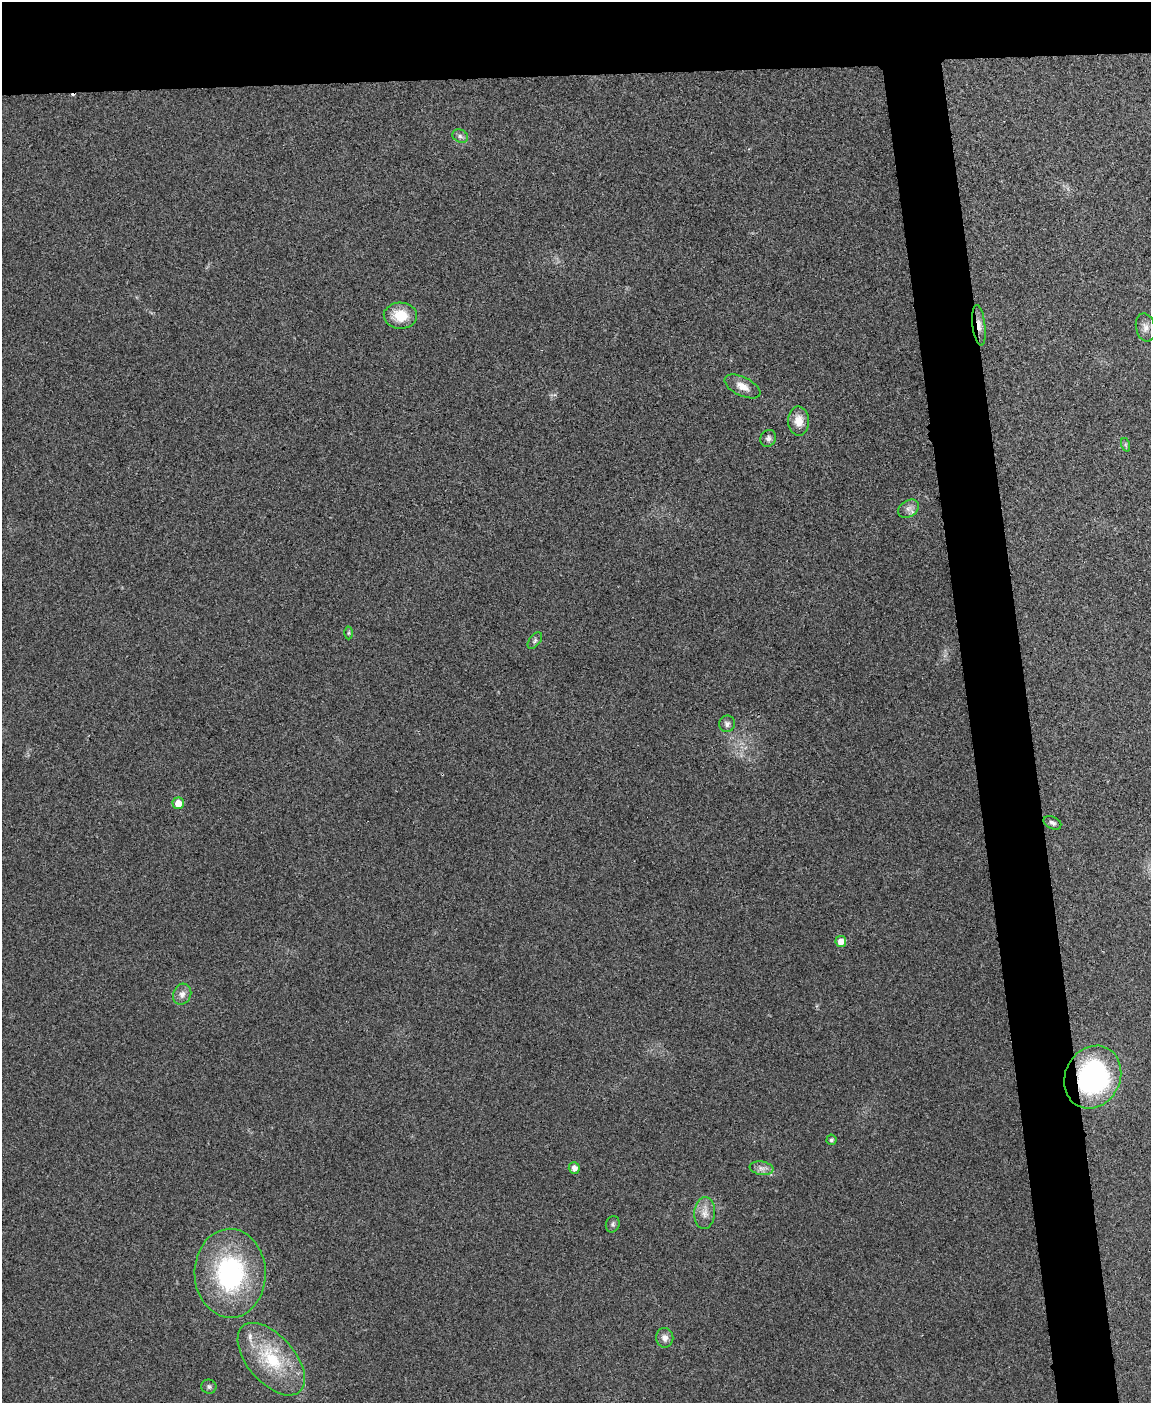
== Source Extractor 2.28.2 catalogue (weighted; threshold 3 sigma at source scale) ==
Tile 2 of 4 x 3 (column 2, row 1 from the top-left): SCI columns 1154-2302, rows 2944-4344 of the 4603 x 4585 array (HDU 1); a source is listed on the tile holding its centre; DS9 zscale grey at full resolution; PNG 1153 x 1405 px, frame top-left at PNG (2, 2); each listed source drawn as its Kron ellipse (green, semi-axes under 4 px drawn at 4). Shown black and unused: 10% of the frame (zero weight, under 3 of 4 exposures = <1% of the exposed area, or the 3 px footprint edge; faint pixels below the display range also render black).
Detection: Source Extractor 2.28.2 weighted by HDU 2 'WHT'; one run over the whole footprint, this tile lists its part. Background 0.0333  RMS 0.0062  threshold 0.0278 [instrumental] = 3 sigma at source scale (4.5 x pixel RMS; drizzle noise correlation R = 1.50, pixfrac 1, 0.05/0.05 arcsec/px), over >= 5 px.
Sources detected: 28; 1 cosmic-ray / hot-pixel residue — neither listed nor drawn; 1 inside a brighter listed object's ellipse — not listed separately; the other 26 listed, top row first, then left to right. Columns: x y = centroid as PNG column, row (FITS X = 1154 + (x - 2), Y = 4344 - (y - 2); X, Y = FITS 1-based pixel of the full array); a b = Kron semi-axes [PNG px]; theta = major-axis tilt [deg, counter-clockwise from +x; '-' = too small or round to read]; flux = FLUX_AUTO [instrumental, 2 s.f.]
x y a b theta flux
460 136 8 6 -28 2
400 316 16 13 -3 16
979 325 20 6 -83 5
1145 327 14 9 -77 3.9
742 386 19 9 -26 6.2
799 421 14 10 -89 7.2
768 438 9 7 61 2.1
1126 445 7 4 -71 1.1
908 509 11 8 32 3.5
349 633 6 4 89 0.88
535 641 9 5 53 1.5
727 724 8 7 - 2.2
178 803 6 5 - 7.8
1052 823 9 6 -26 1.8
841 941 5 5 - 5.8
182 994 11 9 66 3.7
1093 1077 32 27 62 120
831 1140 5 5 - 1.4
574 1168 6 5 - 3.6
762 1168 12 6 -8 3.1
705 1213 16 10 85 5.8
613 1224 8 6 69 1.5
230 1273 44 35 -89 92
665 1338 10 8 -84 3.7
271 1359 43 23 -49 40
209 1387 7 7 - 1.6
Overlapping masked pixels (flux is a lower limit): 2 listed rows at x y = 979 325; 1093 1077